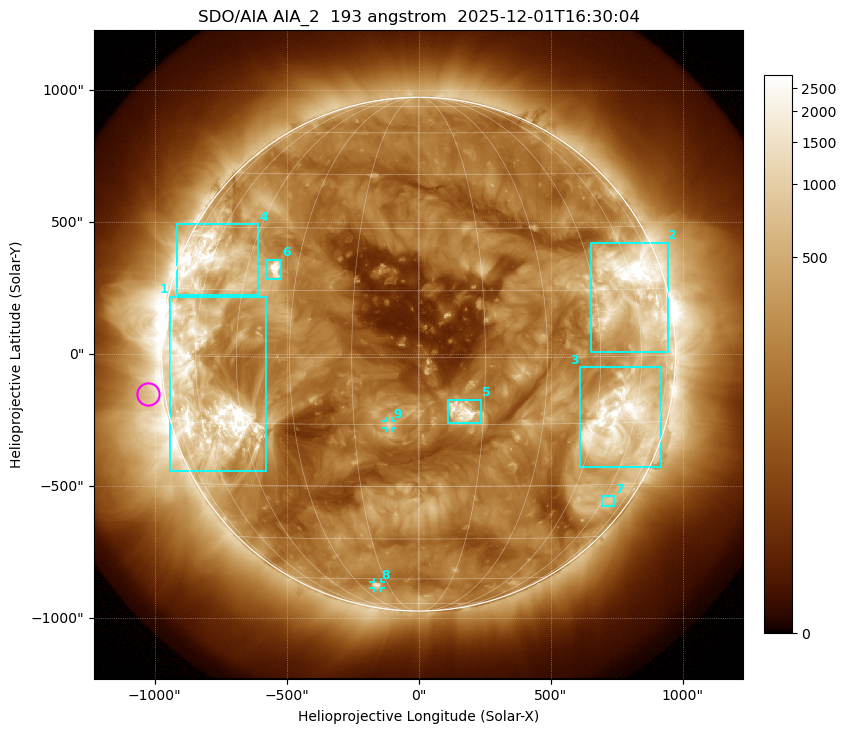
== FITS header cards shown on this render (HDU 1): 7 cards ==
TELESCOP= 'SDO/AIA '           / For AIA: SDO/AIA
INSTRUME= 'AIA_2   '           / For AIA: AIA_ATA1, AIA_ATA2, AIA_ATA3 or AIA_AT
WAVELNTH=                  193 / [angstrom] Wavelength
WAVEUNIT= 'angstrom'           / Wavelength unit: angstrom
DATE-OBS= '2025-12-01T16:30:04.843' / [ISO] Date when observation started; ISO 8
CTYPE1  = 'HPLN-TAN'           / CTYPE1: HPLN
CTYPE2  = 'HPLT-TAN'           / CTYPE2: HPLT

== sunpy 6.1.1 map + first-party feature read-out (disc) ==
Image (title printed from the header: SDO/AIA AIA_2  193 angstrom  2025-12-01T16:30:04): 1024 x 1024 px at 2.4 arcsec/px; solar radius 973 arcsec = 406 px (full disc in frame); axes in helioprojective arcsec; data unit not stated in the header (colour bar unlabelled)
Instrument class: DISC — disc imager (sunpy class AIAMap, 193 A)
Bright regions (active regions / flare kernels): reference = the median radial profile (limb darkening/brightening removed); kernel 9 px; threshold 5 sigma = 517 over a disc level ~192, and >= 1.15x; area >= 12 px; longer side >= 10 px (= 24 arcsec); searched inside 0.97 R_sun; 9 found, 9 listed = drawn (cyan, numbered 1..; 2 of them under ~33 arcsec drawn as corner ticks so the feature stays visible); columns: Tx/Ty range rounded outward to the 5 arcsec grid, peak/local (2 s.f.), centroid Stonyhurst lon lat
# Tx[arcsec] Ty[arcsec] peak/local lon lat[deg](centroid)
1 -945..-575 -445..220 21 -57 -8
2 650..945 10..425 20 +58 +14
3 610..920 -430..-50 14 +54 -15
4 -915..-605 225..495 10 -60 +21
5 110..235 -260..-170 17 +10 -12
6 -575..-520 280..360 16 -36 +20
7 690..740 -575..-535 3.4 +63 -34
8 -170..-145 -885..-865 5.6 -21 -63
9 -125..-100 -280..-255 6.2 -7 -15
Off-limb structures (1.02-1.3 R_sun): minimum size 162 px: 3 found; the strongest spans PA ~60..135 deg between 1.02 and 1.3 R_sun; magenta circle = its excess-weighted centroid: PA ~100 deg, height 1.06 R_sun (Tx ~-1025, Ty ~-150 arcsec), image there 2.4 x the reference